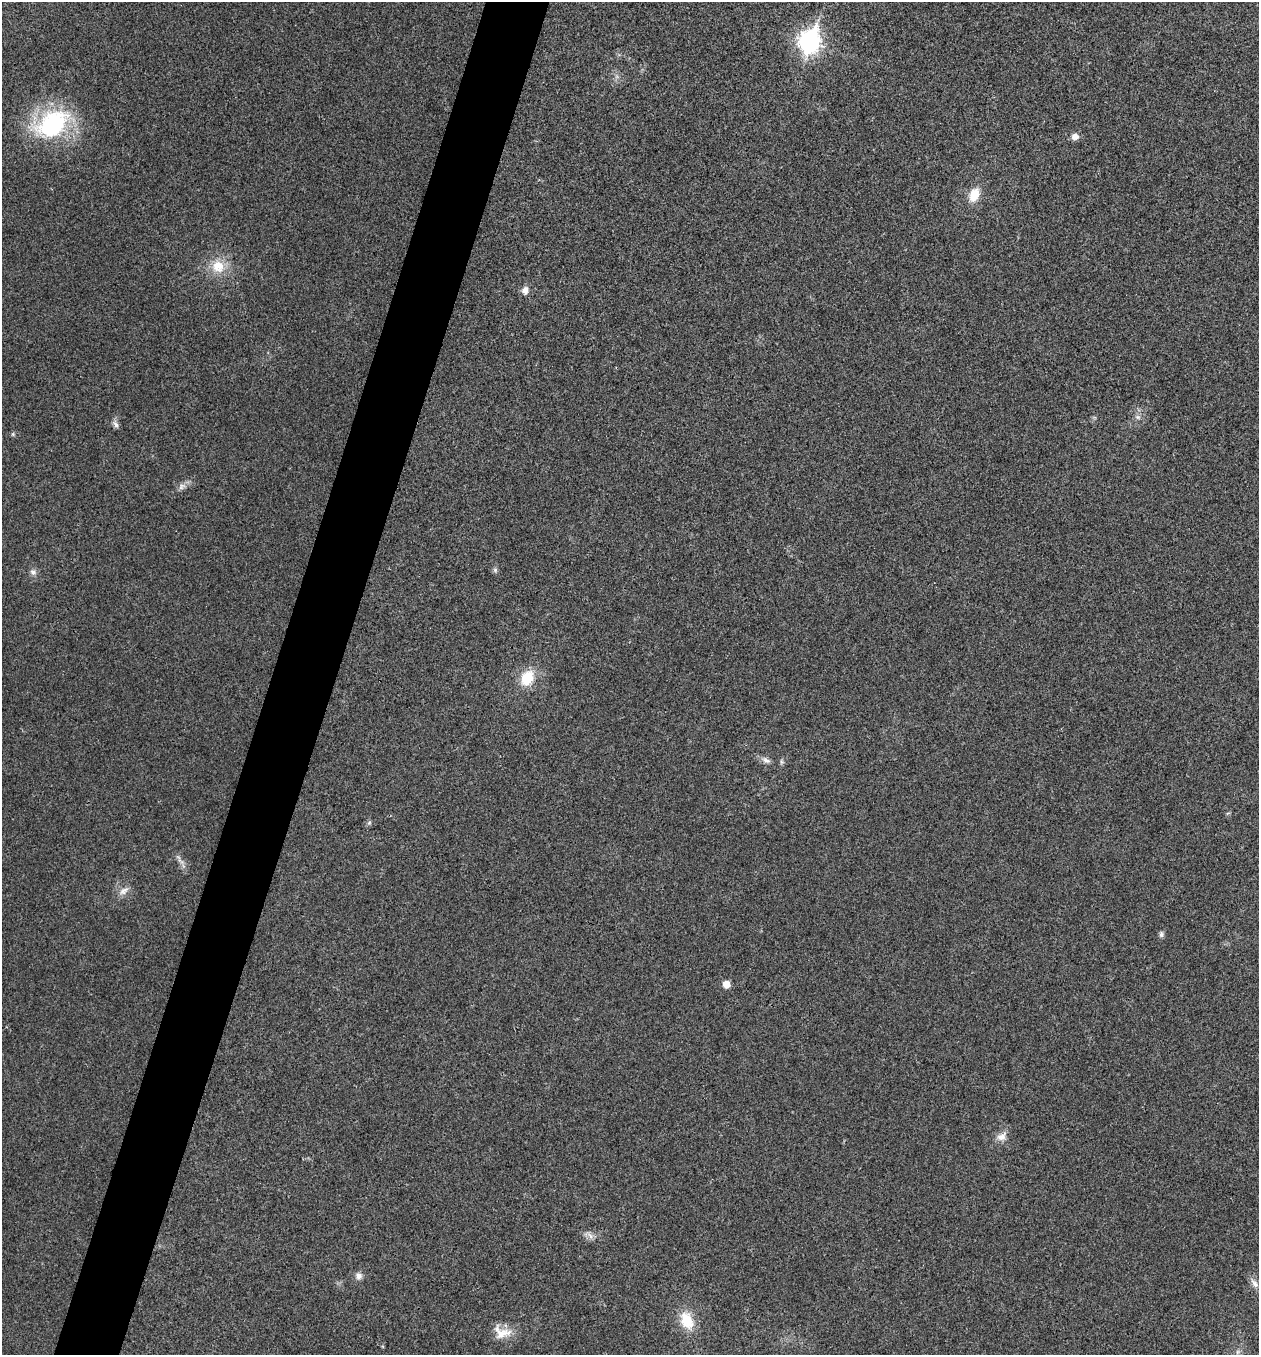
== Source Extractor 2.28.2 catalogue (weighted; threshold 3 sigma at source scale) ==
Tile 7 of 4 x 4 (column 3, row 2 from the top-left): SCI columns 2652-3908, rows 2713-4065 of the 5434 x 5422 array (HDU 1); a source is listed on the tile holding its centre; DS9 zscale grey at full resolution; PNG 1261 x 1357 px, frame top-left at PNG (2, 2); no overlay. Shown black and unused: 5% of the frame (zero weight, under 3 of 4 exposures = <1% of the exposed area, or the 3 px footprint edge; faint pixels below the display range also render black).
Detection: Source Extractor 2.28.2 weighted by HDU 2 'WHT'; one run over the whole footprint, this tile lists its part. Background 0.0243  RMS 0.0053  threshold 0.0238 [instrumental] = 3 sigma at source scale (4.5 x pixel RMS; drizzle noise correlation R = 1.50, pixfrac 1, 0.05/0.05 arcsec/px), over >= 5 px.
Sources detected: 27; all 27 listed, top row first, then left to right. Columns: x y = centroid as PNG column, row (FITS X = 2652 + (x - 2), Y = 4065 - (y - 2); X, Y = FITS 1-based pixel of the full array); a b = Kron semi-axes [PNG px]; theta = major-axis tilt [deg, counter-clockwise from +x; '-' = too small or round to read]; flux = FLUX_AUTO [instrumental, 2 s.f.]
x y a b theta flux
810 41 10 8 73 290
52 124 52 32 28 62
1075 136 8 8 - 3.3
974 195 16 11 68 9.9
218 266 21 19 -38 13
525 290 10 8 63 3.3
1138 417 9 6 -26 1.7
116 424 12 6 -50 2
13 434 6 5 - 0.83
182 486 12 8 33 2.7
495 570 6 6 - 1.1
33 572 9 9 - 2.2
527 678 16 12 62 17
766 760 14 7 -25 2.7
782 762 7 5 -73 1.1
369 823 7 4 45 0.97
181 861 13 5 -42 2.2
123 891 16 9 32 4.1
1161 934 8 6 90 1.4
726 984 5 5 - 7.6
1002 1137 15 10 27 4.4
590 1235 11 6 -45 2.4
359 1276 9 9 - 2.8
1254 1283 16 8 -53 3.6
687 1320 21 14 -65 15
502 1332 25 16 -18 9.4
1238 1352 7 6 - 1.6